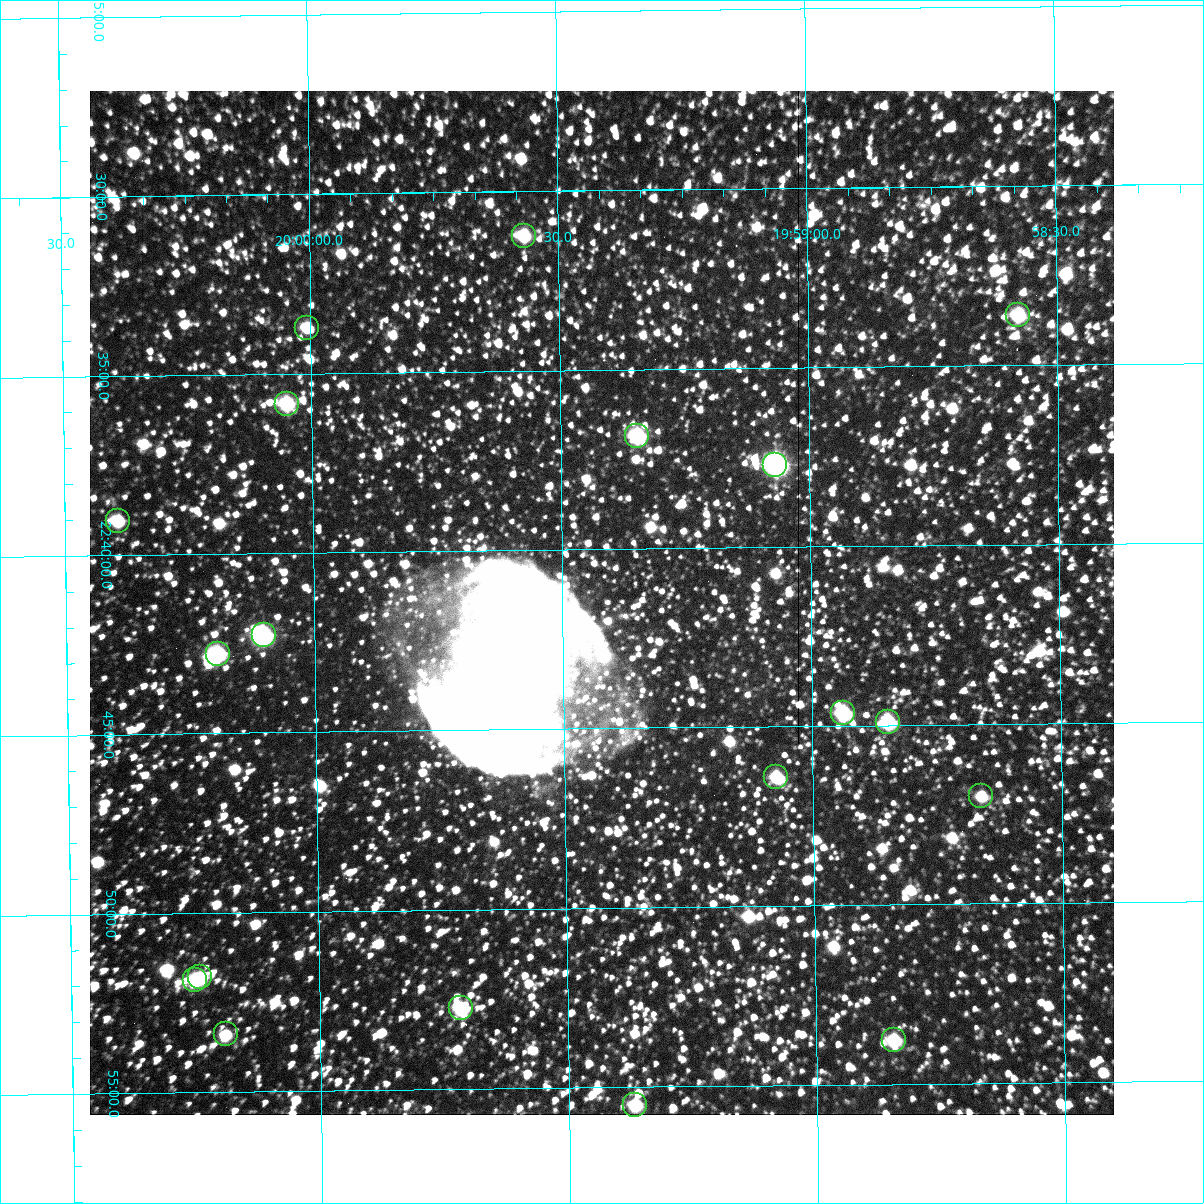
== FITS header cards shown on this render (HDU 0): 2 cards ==
NAXIS1  =                 1024 /fastest changing axis
NAXIS2  =                 1024 /next to fastest changing axis

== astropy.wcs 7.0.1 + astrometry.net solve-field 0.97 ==
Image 1024 x 1024 px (HDU 0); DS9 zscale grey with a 90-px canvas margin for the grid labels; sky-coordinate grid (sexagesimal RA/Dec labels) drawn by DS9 from the SOLVED WCS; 19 Tycho-2 reference stars matched to detected sources circled (green)
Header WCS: RA---TAN-SIP/DEC--TAN-SIP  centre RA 19:59:25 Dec +22:41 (299.86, +22.69 deg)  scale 1.67 arcsec/px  FOV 28.5' x 28.5'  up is -179 deg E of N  parity flipped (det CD > 0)
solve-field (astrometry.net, Tycho-2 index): VERIFIED the header's WCS against the Tycho-2 star catalogue (19 matches, 0 conflicts) and refined it, rather than solving blind
Solved WCS: RA---TAN-SIP/DEC--TAN-SIP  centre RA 19:59:25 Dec +22:41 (299.86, +22.69 deg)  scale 1.67 arcsec/px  FOV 28.5' x 28.5'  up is -179 deg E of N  parity flipped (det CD > 0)
The solver's refit moves the header's centre by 0.34 arcsec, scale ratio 0.9994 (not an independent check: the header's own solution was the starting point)
Tycho-2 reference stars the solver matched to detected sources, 19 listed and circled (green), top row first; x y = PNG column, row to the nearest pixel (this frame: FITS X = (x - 90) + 1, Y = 1024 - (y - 91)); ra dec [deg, ICRS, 3 dp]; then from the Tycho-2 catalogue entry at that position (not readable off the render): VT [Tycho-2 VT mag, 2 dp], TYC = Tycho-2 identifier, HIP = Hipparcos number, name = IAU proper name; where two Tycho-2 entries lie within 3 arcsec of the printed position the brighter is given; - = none
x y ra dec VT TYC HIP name
524 236 299.892 +22.521 10.65 2141-1024-1 - -
1018 315 299.645 +22.560 10.27 2141-1070-1 - -
307 328 300.002 +22.562 11.95 2141-1318-1 - -
287 404 300.012 +22.597 11.21 2141-1110-1 - -
637 436 299.837 +22.614 9.93 2141-922-1 - -
775 465 299.767 +22.628 9.33 2141-566-1 - -
118 521 300.098 +22.651 10.86 2141-1404-1 - -
264 635 300.026 +22.705 9.00 2141-688-1 98440 -
218 654 300.049 +22.713 10.35 2141-1146-1 - -
843 713 299.735 +22.744 10.47 2141-650-1 - -
888 722 299.712 +22.749 10.42 2141-1488-1 - -
776 777 299.768 +22.773 10.62 2141-884-1 - -
981 796 299.665 +22.783 11.14 2141-722-1 - -
200 977 300.060 +22.863 10.84 2141-624-2 - -
195 980 300.062 +22.864 10.91 2141-624-1 - -
461 1008 299.929 +22.879 10.43 2141-107-1 - -
226 1034 300.047 +22.890 11.14 2141-1038-1 - -
894 1040 299.711 +22.896 10.22 2141-281-1 - -
635 1105 299.841 +22.925 10.47 2141-2482-1 - -